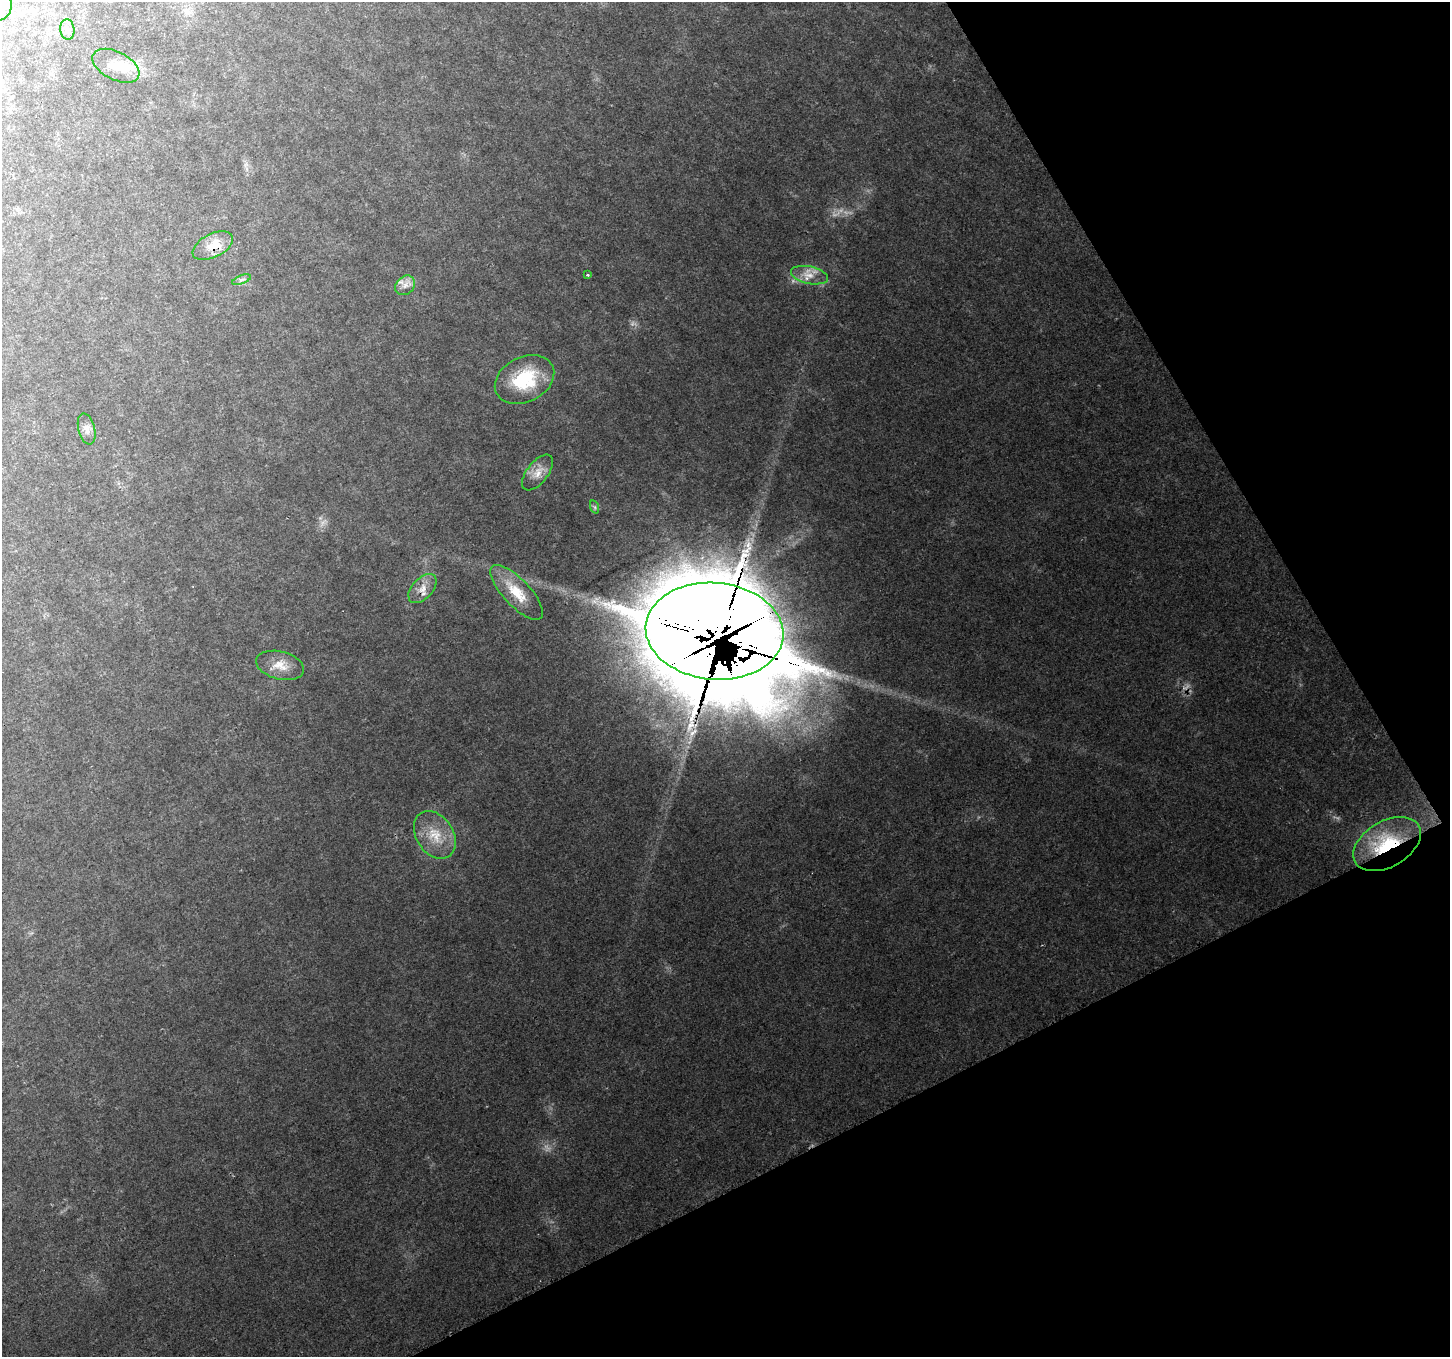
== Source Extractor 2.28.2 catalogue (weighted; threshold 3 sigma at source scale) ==
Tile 12 of 4 x 4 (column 4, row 3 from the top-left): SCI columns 4368-5815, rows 1530-2884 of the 5822 x 5712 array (HDU 1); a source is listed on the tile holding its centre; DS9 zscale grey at full resolution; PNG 1452 x 1359 px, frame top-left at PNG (2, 2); each listed source drawn as its Kron ellipse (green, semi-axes under 4 px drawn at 4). Shown black and unused: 25% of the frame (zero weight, under 2 of 3 exposures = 1% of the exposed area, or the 3 px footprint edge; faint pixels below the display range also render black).
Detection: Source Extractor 2.28.2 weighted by HDU 2 'WHT'; one run over the whole footprint, this tile lists its part. Background 0.112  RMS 0.0093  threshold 0.0419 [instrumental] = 3 sigma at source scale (4.5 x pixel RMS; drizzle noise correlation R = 1.50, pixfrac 1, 0.0396/0.0396 arcsec/px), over >= 5 px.
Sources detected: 26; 4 too faint to see at this stretch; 1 inside a brighter object's white glare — neither listed nor drawn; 3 inside a brighter listed object's ellipse — not listed separately; the other 18 listed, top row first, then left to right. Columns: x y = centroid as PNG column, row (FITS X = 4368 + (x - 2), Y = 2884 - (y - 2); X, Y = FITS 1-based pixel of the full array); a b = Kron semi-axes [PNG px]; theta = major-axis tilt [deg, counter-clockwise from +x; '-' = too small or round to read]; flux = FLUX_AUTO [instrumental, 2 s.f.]
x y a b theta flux
2 8 13 8 68 11
67 29 10 7 -83 4.2
116 66 25 14 -27 17
213 246 22 11 27 18
587 275 4 3 - 1
809 275 19 8 -12 11
242 280 10 3 21 2
405 285 11 8 43 6.4
525 380 31 22 27 53
87 429 16 8 -76 5.9
537 473 21 10 52 11
595 507 7 4 -71 1.6
422 588 17 10 48 10
517 592 35 13 -47 29
715 631 69 48 -5 8600
280 665 24 14 -14 15
435 835 26 18 -57 26
1387 844 37 23 30 79
Overlapping masked pixels (flux is a lower limit): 4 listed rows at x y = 213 246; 422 588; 715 631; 1387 844
Isophote crosses this tile's border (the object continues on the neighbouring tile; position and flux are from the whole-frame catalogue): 1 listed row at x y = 2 8